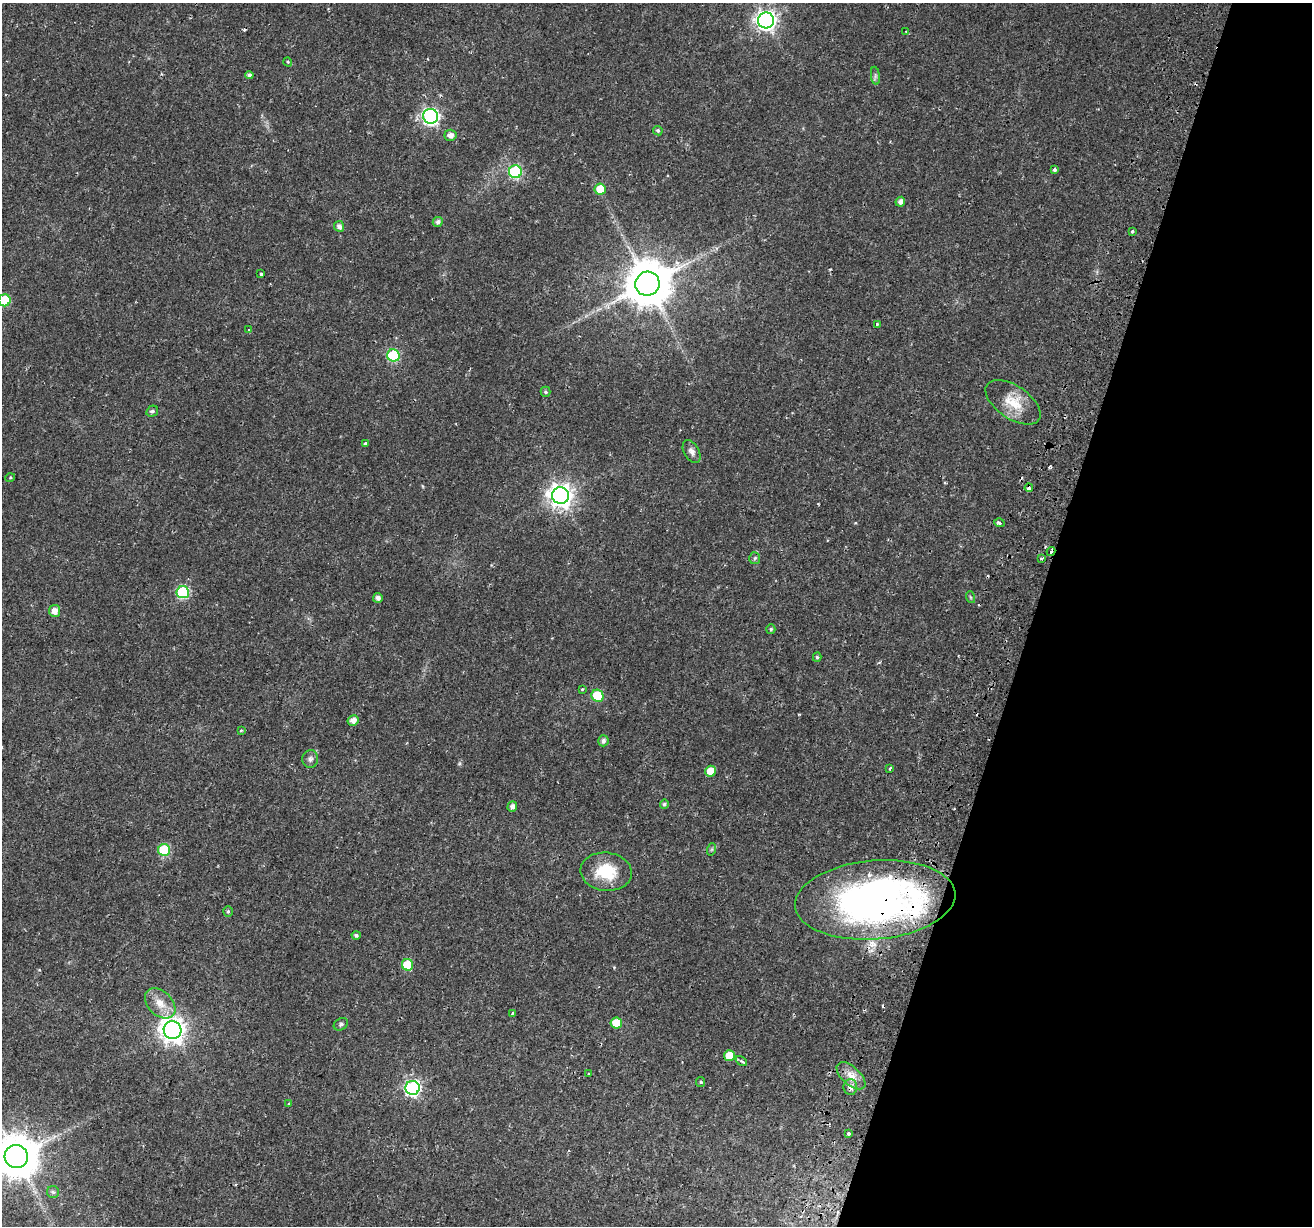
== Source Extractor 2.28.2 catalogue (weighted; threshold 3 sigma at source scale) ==
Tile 8 of 4 x 4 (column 4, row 2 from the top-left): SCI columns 4010-5319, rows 2801-4024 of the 5386 x 5541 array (HDU 1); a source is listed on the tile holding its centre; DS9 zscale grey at full resolution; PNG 1314 x 1228 px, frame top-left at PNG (2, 3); each listed source drawn as its Kron ellipse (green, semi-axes under 4 px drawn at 4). Shown black and unused: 21% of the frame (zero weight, under 2 of 3 exposures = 5% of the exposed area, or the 3 px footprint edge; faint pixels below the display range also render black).
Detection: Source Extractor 2.28.2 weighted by HDU 2 'WHT'; one run over the whole footprint, this tile lists its part. Background 0.021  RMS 0.003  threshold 0.0135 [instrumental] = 3 sigma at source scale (4.5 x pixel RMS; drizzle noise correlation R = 1.50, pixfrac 1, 0.0396/0.0396 arcsec/px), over >= 5 px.
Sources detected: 80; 6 cosmic-ray / hot-pixel residue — neither listed nor drawn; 2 inside a brighter listed object's ellipse — not listed separately; the other 72 listed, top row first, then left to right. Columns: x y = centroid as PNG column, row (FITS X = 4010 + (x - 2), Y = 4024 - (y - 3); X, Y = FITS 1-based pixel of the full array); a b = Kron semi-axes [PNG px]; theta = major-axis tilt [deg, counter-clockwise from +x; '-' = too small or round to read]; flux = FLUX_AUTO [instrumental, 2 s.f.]
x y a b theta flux
766 20 8 8 - 150
906 31 3 2 - 0.32
288 62 5 3 - 0.3
249 75 4 4 - 0.86
875 76 9 4 -82 0.66
430 116 7 7 - 81
658 131 5 4 - 0.51
450 135 6 5 - 1.6
1054 170 4 3 - 0.75
515 172 6 6 - 36
600 189 5 5 - 6.4
900 202 5 4 - 1.3
438 222 5 5 - 0.96
339 226 5 5 - 1.3
1132 231 3 3 - 0.85
261 274 4 3 - 0.78
647 284 12 12 - 1300
4 300 6 6 - 16
877 324 3 3 - 2.2
249 330 3 3 - 0.66
393 355 6 6 - 27
545 392 5 5 - 0.49
1013 402 31 16 -34 7.3
152 411 6 5 - 0.78
365 443 3 3 - 0.44
692 451 12 7 -60 1.5
10 478 5 3 - 0.27
1029 488 4 3 - 1.8
560 495 8 8 - 230
999 523 5 4 - 0.65
1051 551 4 3 - 1.9
755 558 6 5 - 0.52
1041 559 3 2 - 0.44
183 592 6 6 - 31
970 597 6 4 -71 0.35
378 598 5 5 - 1.3
55 611 6 5 - 2.3
771 629 5 4 - 0.49
817 657 4 4 - 0.42
582 689 3 3 - 0.68
597 696 6 6 - 11
353 721 5 5 - 2
241 730 3 3 - 0.34
603 741 5 5 - 1
310 759 9 8 - 1
889 768 3 3 - 1
711 771 5 5 - 4
664 804 5 4 - 0.69
512 806 5 4 - 1.2
712 849 6 4 71 0.44
164 850 6 6 - 17
606 872 26 19 -6 10
875 900 80 39 5 140
228 911 5 5 - 0.45
356 935 4 4 - 0.63
408 965 6 5 - 8.4
160 1003 18 12 -44 4.2
512 1013 3 3 - 1.4
616 1023 6 5 - 6.8
341 1024 7 5 31 0.65
172 1030 9 8 - 240
729 1056 5 5 - 5.1
741 1061 6 4 -36 0.55
589 1074 4 3 - 1.6
851 1076 17 9 -42 3.3
701 1082 5 4 - 0.37
850 1087 8 7 - 1.7
412 1088 7 7 - 66
289 1104 3 3 - 0.73
848 1133 3 3 - 0.71
16 1157 11 11 - 1100
53 1192 6 6 - 0.6
Overlapping masked pixels (flux is a lower limit): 4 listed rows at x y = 1029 488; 1051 551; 875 900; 850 1087
Isophote crosses this tile's border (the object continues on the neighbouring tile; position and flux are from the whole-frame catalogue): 2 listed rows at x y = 4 300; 16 1157